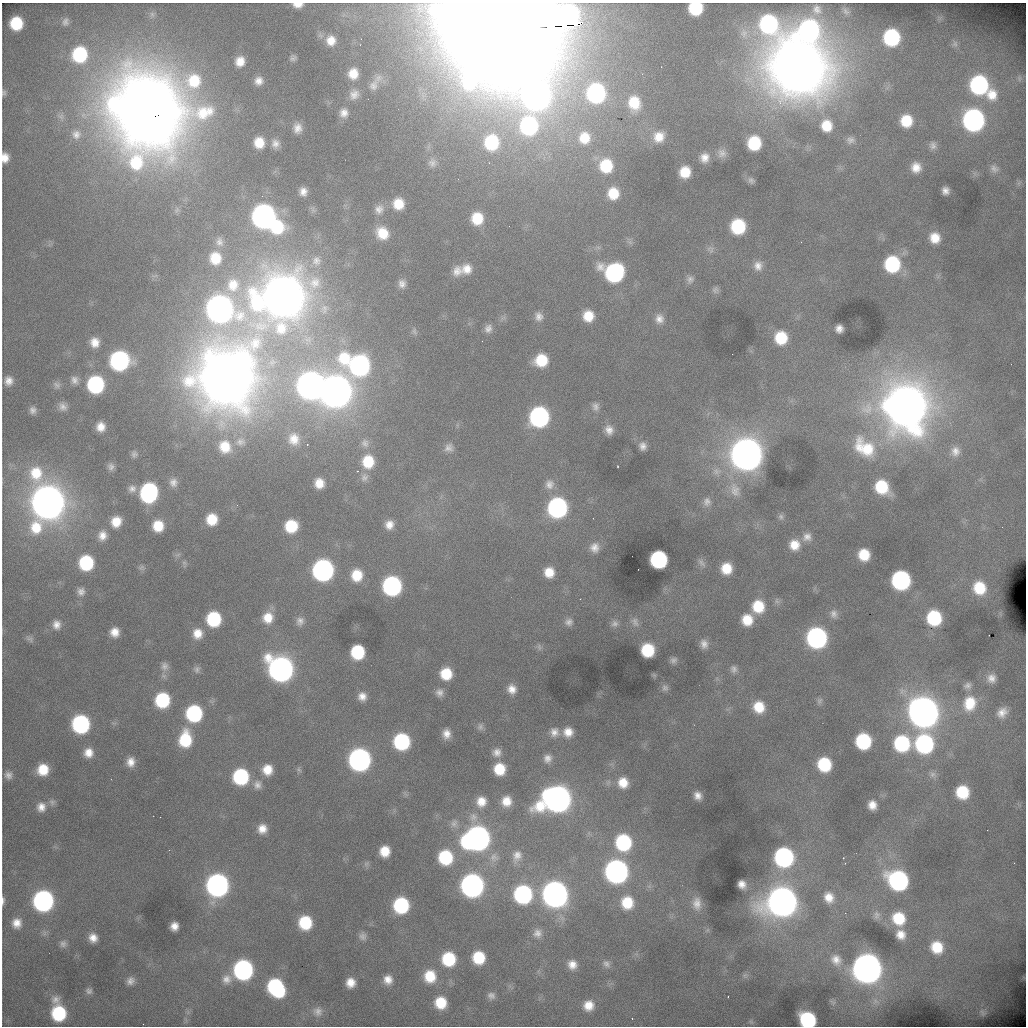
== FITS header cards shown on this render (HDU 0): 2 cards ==
NAXIS1  =                 1024 /fastest changing axis
NAXIS2  =                 1024 /next to fastest changing axis

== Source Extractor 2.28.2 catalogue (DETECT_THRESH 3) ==
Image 1024 x 1024 px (HDU 0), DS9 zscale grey, 1 PNG px = 1 image px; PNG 1028 x 1028 px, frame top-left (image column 1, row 1024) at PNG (2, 3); no overlay
Background 6100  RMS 87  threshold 261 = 3 sigma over >= 5 px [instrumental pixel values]
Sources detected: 288; all 288 listed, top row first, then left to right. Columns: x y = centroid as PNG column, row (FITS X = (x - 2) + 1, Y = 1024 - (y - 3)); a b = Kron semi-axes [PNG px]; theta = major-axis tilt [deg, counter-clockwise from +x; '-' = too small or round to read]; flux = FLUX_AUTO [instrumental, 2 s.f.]
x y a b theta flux
298 5 11 6 0 5.4e+04
695 8 10 10 - 3.4e+05
817 9 11 10 - 3.3e+04
65 22 9 6 77 2.2e+04
16 23 11 10 - 2.7e+05
512 24 93 39 2 9.0e+07
768 24 18 14 -57 9.9e+05
809 30 16 15 - 1.5e+06
891 37 12 11 - 6.9e+05
331 41 12 11 - 7.8e+04
954 44 11 10 - 3.3e+04
80 54 13 12 - 4.8e+05
293 58 7 6 - 1.9e+04
240 61 11 10 - 8.1e+04
799 67 31 28 -13 2.4e+07
353 74 12 11 - 9.8e+04
378 78 14 11 24 5.4e+04
259 81 9 9 - 4.8e+04
374 85 19 14 62 7.4e+04
979 85 14 13 - 1.1e+06
3 93 10 7 -84 1.9e+04
596 93 14 13 - 1.2e+06
354 94 15 13 51 6.2e+04
992 95 16 15 - 1.2e+05
537 97 21 19 -17 5.8e+06
634 103 15 12 -77 1.7e+05
149 111 42 40 12 3.1e+07
344 113 12 11 - 5.2e+04
973 120 13 12 - 2.5e+06
906 121 13 12 - 1.8e+05
529 126 21 19 -54 1.1e+06
826 126 14 13 - 1.5e+05
297 128 9 7 84 4.8e+04
76 134 12 11 - 4.6e+04
659 137 13 13 - 9.3e+04
584 138 18 17 - 1.8e+05
850 140 12 10 -1 3.5e+04
491 142 16 15 - 4.1e+05
259 143 11 10 - 1.1e+05
754 143 11 10 - 3.1e+05
275 144 11 10 - 3.9e+04
933 145 11 10 - 3.2e+04
722 153 13 12 - 4.3e+04
5 158 11 8 90 6.6e+04
704 158 12 11 - 5.9e+04
432 163 12 11 - 4.1e+04
606 166 15 14 - 2.6e+05
916 167 12 11 - 8.0e+04
994 169 12 9 -25 3.2e+04
685 172 10 9 - 1.3e+05
751 180 9 8 - 2.1e+04
945 191 7 7 - 3.5e+04
303 192 7 7 - 4.3e+04
613 193 13 12 - 1.6e+05
398 204 11 11 - 1.3e+05
379 209 13 12 - 4.7e+04
264 216 13 12 - 4.4e+06
477 218 11 10 - 1.8e+05
738 226 12 11 - 4.2e+05
277 227 15 15 - 3.2e+05
382 233 13 11 -51 1.4e+05
935 238 11 10 - 1.0e+05
219 242 12 10 -86 3.4e+04
710 249 12 9 -49 2.7e+04
215 258 13 12 - 1.5e+05
316 261 15 14 - 7.6e+04
892 264 13 13 - 5.6e+05
758 266 12 11 - 5.4e+04
467 269 12 12 - 7.4e+04
457 271 13 11 64 5.6e+04
614 272 15 13 -14 1.2e+06
690 279 11 10 - 2.9e+04
402 284 8 7 - 3.3e+04
233 285 20 18 81 1.9e+05
715 290 9 8 - 2.1e+04
283 296 26 24 34 1.6e+07
220 309 15 14 - 6.5e+06
539 316 11 9 -78 4.1e+04
588 316 11 11 - 1.3e+05
659 319 13 11 -85 5.5e+04
488 328 10 9 - 3.4e+04
839 329 7 7 - 3.8e+04
414 331 10 6 -68 1.6e+04
781 338 11 11 - 2.2e+05
95 342 12 11 - 7.7e+04
541 360 12 11 - 2.1e+05
120 361 13 12 - 1.5e+06
359 365 20 14 -24 2.1e+06
226 379 31 29 57 2.2e+07
74 380 11 10 - 3.8e+04
9 381 11 10 - 5.6e+04
96 384 12 11 - 8.7e+05
57 385 11 9 -31 2.7e+04
310 386 15 14 - 6.8e+06
336 391 17 16 - 1.0e+07
63 406 12 10 -46 3.9e+04
595 406 11 9 -85 3.1e+04
906 407 24 22 -77 1.7e+07
33 410 10 9 - 3.1e+04
539 417 13 12 - 1.6e+06
101 427 8 8 - 6.4e+04
609 430 11 9 -66 4.8e+04
294 439 16 14 -79 9.3e+04
240 442 16 12 11 6.3e+04
365 443 14 12 -75 5.9e+04
307 444 3 2 - 4.2e+03
643 446 8 7 - 3.6e+04
225 447 18 16 -59 1.8e+05
449 448 12 10 30 3.6e+04
865 448 32 20 -38 2.9e+05
955 451 14 12 87 6.4e+04
134 454 9 7 -75 2.2e+04
746 454 17 16 - 1.1e+07
368 462 15 13 86 2.1e+05
111 467 9 8 - 2.7e+04
357 471 4 3 - 5.7e+03
717 471 14 10 7 5.9e+04
36 473 23 18 -82 2.3e+05
364 477 12 10 74 3.6e+04
173 482 12 11 - 4.4e+04
319 483 11 10 - 8.9e+04
549 484 14 13 - 5.6e+04
882 487 14 12 -47 2.8e+05
132 489 11 10 - 3.7e+04
735 490 23 15 -70 1.1e+05
149 493 14 11 78 1.2e+06
707 502 13 11 80 4.5e+04
48 503 20 17 71 1.2e+07
557 508 13 12 - 1.7e+06
781 517 8 7 - 1.8e+04
212 519 10 10 - 1.5e+05
116 522 11 10 - 1.1e+05
389 525 10 9 - 5.9e+04
158 526 10 10 - 1.5e+05
291 526 11 11 - 2.4e+05
102 535 12 10 82 5.6e+04
807 537 13 11 39 5.1e+04
794 545 13 12 - 1.0e+05
595 547 14 13 - 6.1e+04
864 555 10 9 - 1.6e+05
659 559 11 11 - 9.4e+05
86 563 11 10 - 4.5e+05
184 563 7 6 - 1.5e+04
701 563 15 7 -51 2.5e+04
141 568 8 8 - 1.8e+04
726 568 11 10 - 1.3e+05
323 570 12 12 - 2.6e+06
549 572 12 11 - 1.1e+05
357 575 12 11 - 1.6e+05
901 580 12 12 - 1.3e+06
392 586 12 12 - 1.5e+06
979 588 15 13 -65 2.2e+05
81 591 9 9 - 3.3e+04
777 601 10 6 -72 1.9e+04
758 606 13 12 - 2.0e+05
834 614 11 10 - 3.7e+04
268 618 13 12 - 1.1e+05
934 618 13 12 - 4.4e+05
214 619 11 10 - 4.4e+05
747 620 11 10 - 1.3e+05
300 621 12 10 66 3.9e+04
569 622 10 9 - 3.2e+04
635 622 14 9 -65 3.2e+04
615 623 10 9 - 2.9e+04
56 625 11 10 - 5.1e+04
115 632 9 8 - 6.9e+04
198 634 12 11 - 8.5e+04
817 638 13 12 - 2.0e+06
30 639 12 8 -26 2.1e+04
704 644 9 7 -85 3.8e+04
539 647 9 6 -82 1.7e+04
647 650 11 10 - 2.9e+05
358 652 11 10 - 3.9e+05
673 660 8 7 - 2.1e+04
164 666 11 10 - 3.5e+04
197 669 11 8 76 2.0e+04
281 669 14 13 - 4.8e+06
734 669 9 8 - 2.4e+04
446 674 11 11 - 1.8e+05
991 678 13 12 - 5.9e+04
968 686 11 10 - 3.2e+04
665 688 10 8 -58 2.2e+04
512 689 11 10 - 6.0e+04
439 693 9 9 - 3.5e+04
362 696 10 9 - 5.3e+04
162 700 11 11 - 4.6e+05
819 701 10 7 59 1.7e+04
970 703 21 17 73 2.1e+05
759 707 12 11 - 1.4e+05
923 712 16 15 - 9.4e+06
1002 712 16 12 43 7.5e+04
194 713 12 11 - 7.6e+05
81 724 12 11 - 1.1e+06
480 727 9 8 - 2.1e+04
554 732 12 11 - 5.1e+04
568 732 11 11 - 7.5e+04
446 734 10 8 -90 5.4e+04
185 739 16 11 85 2.9e+05
402 741 12 11 - 7.3e+05
863 741 12 11 - 5.6e+05
902 743 13 13 - 5.9e+05
924 744 14 13 - 1.1e+06
497 752 11 10 - 4.5e+04
88 753 11 10 - 7.4e+04
547 758 10 9 - 4.1e+04
360 760 13 12 - 3.2e+06
131 762 10 8 87 5.9e+04
824 764 11 10 - 3.4e+05
499 769 10 10 - 1.8e+05
43 770 11 10 - 1.5e+05
267 770 11 10 - 1.0e+05
299 770 9 5 -62 1.2e+04
8 775 10 9 - 3.3e+04
933 775 10 8 -22 2.7e+04
241 777 11 11 - 6.3e+05
623 783 13 13 - 1.1e+05
257 785 13 11 -83 4.4e+04
962 792 11 10 - 2.5e+05
697 796 7 6 - 4.3e+04
557 799 17 14 13 6.4e+06
481 801 13 12 - 9.2e+04
506 801 12 11 - 9.5e+04
52 802 9 8 - 2.3e+04
872 805 8 8 - 6.2e+04
41 807 12 11 - 5.7e+04
454 823 13 10 79 4.1e+04
262 829 10 9 - 6.7e+04
477 838 16 14 20 4.8e+06
623 842 13 12 - 6.5e+05
385 851 10 9 - 1.2e+05
517 856 17 12 74 6.9e+04
445 857 12 12 - 4.0e+05
494 857 14 13 - 6.0e+04
784 857 13 12 - 1.4e+06
843 858 3 2 - 7.7e+03
845 863 3 3 - 3.2e+03
366 864 7 7 - 1.6e+04
616 871 13 12 - 3.7e+06
898 880 14 12 -38 1.5e+06
742 884 8 7 - 4.8e+04
217 885 13 12 - 3.4e+06
472 885 13 12 - 3.7e+06
523 894 12 12 - 1.2e+06
555 894 14 13 - 5.7e+06
829 897 13 11 -66 8.0e+04
3 901 10 3 87 1.8e+04
43 901 12 12 - 2.2e+06
782 902 17 16 - 8.4e+06
627 903 14 13 - 1.9e+05
697 903 18 12 -87 7.2e+04
401 905 12 11 - 5.8e+05
877 915 12 9 82 3.0e+04
899 918 15 13 -52 2.2e+05
17 923 9 8 - 6.1e+04
305 923 11 10 - 3.0e+05
174 926 8 7 - 5.5e+04
537 933 13 12 - 4.9e+04
901 935 11 10 - 7.6e+04
362 936 10 9 - 2.9e+04
93 938 8 8 - 5.8e+04
63 944 9 9 - 2.5e+04
937 947 14 13 - 1.8e+05
479 957 11 11 - 2.5e+05
449 959 12 12 - 3.5e+05
836 960 18 15 -56 9.6e+04
606 964 11 9 -48 3.0e+04
572 965 11 10 - 6.3e+04
867 968 15 15 - 8.9e+06
243 970 12 12 - 1.7e+06
745 975 8 6 88 1.7e+04
430 976 13 12 - 1.7e+05
227 979 14 13 - 6.2e+04
388 980 9 9 - 6.0e+04
130 981 10 8 46 3.5e+04
350 983 9 8 - 7.4e+04
276 988 15 11 -54 7.9e+05
89 991 9 8 - 2.3e+04
491 996 10 9 - 3.0e+04
832 1002 10 6 -28 1.9e+04
441 1003 10 10 - 1.7e+05
588 1005 11 11 - 9.2e+04
318 1011 13 12 - 4.6e+04
982 1012 9 5 -53 1.4e+04
58 1013 16 11 -79 5.0e+05
632 1018 2 2 - 3.6e+03
808 1020 12 11 - 6.2e+05
751 1022 7 4 -19 9.2e+03
143 1024 2 2 - 3.0e+03
At the frame edge (FLAGS 8, measured only in part): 7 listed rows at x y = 298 5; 695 8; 512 24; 3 93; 5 158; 3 901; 808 1020